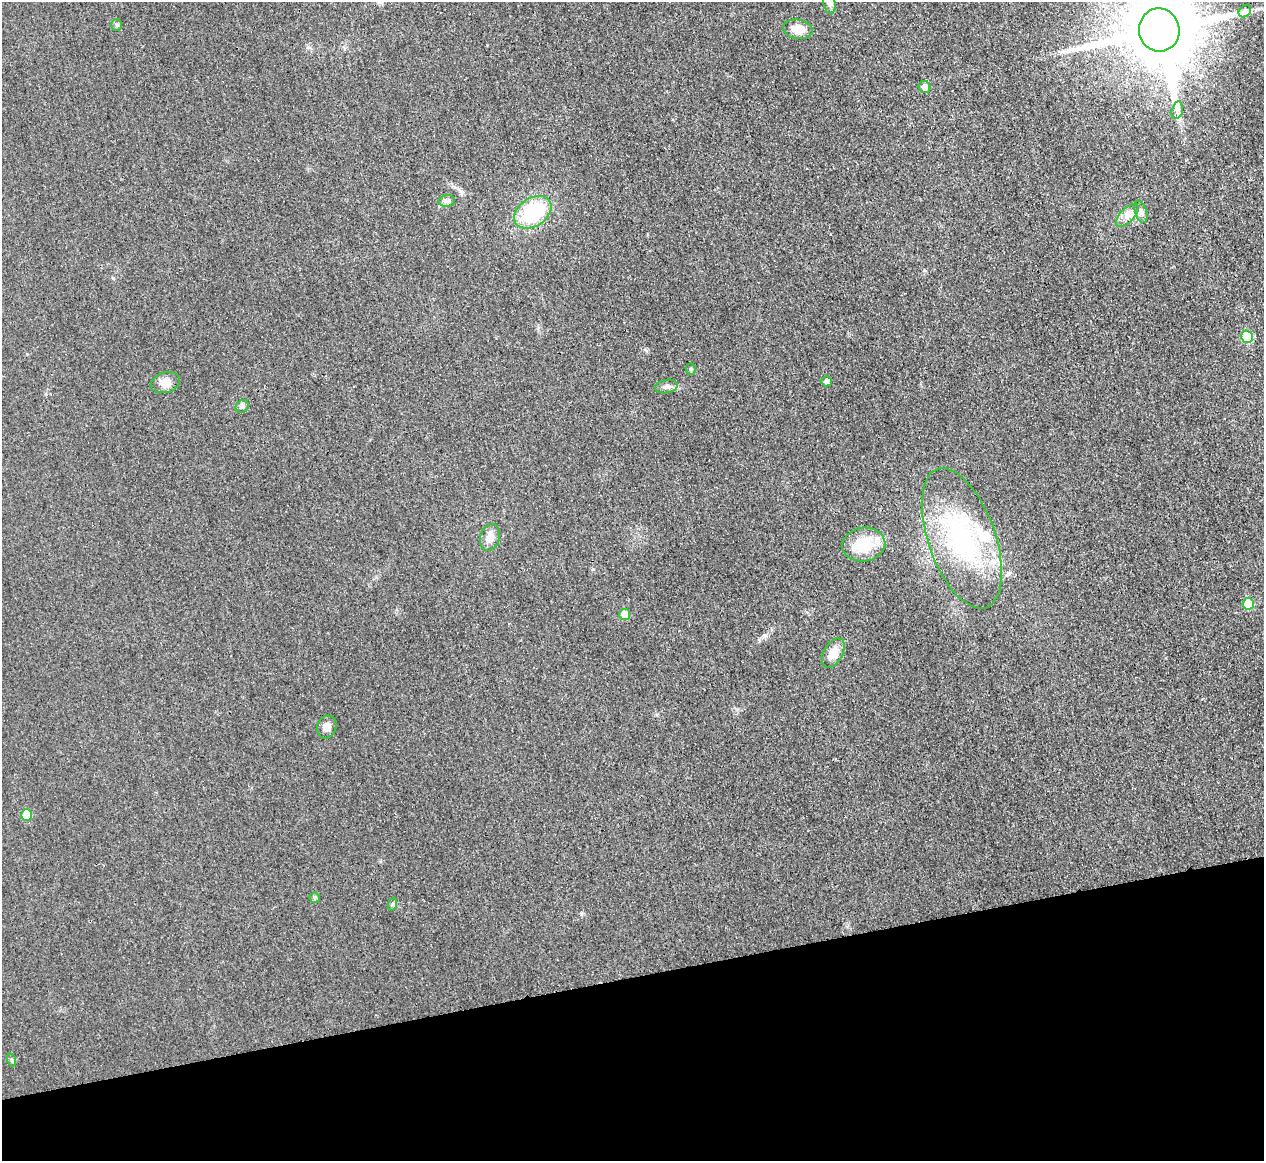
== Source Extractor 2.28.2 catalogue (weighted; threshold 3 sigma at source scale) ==
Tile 14 of 4 x 4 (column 2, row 4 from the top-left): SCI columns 1271-2532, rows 149-1307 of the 5067 x 5048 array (HDU 1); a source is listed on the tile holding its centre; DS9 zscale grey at full resolution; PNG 1266 x 1163 px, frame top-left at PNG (2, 2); each listed source drawn as its Kron ellipse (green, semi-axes under 4 px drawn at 4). Shown black and unused: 16% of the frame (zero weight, under 3 of 4 exposures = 1% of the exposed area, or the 3 px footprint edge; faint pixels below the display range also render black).
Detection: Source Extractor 2.28.2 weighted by HDU 2 'WHT'; one run over the whole footprint, this tile lists its part. Background 0.0224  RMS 0.0056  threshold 0.0253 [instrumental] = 3 sigma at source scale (4.5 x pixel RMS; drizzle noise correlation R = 1.50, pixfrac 1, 0.05/0.05 arcsec/px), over >= 5 px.
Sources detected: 30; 2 inside a brighter listed object's ellipse — not listed separately; the other 28 listed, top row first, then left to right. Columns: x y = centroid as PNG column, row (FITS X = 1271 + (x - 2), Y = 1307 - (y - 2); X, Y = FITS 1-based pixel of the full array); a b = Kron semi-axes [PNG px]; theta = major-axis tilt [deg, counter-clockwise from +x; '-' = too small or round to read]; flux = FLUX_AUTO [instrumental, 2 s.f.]
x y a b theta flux
829 3 11 6 -77 2
1245 11 7 5 44 1.7
117 25 6 5 - 0.92
798 29 15 9 -10 7.9
1159 30 22 20 -80 7100
924 87 6 5 - 3.7
1177 110 9 5 76 1.8
447 201 8 5 8 1.7
533 212 20 14 34 40
1141 212 11 5 -73 2.3
1127 215 14 7 45 3.9
1247 337 6 5 - 21
691 369 5 5 - 0.77
826 381 5 5 - 1.8
165 383 15 10 17 5.3
666 386 11 6 10 2.5
242 406 7 6 - 1.4
490 538 14 9 73 5.2
962 538 73 33 -71 81
864 545 21 17 8 21
1248 604 6 6 - 12
625 614 5 5 - 8.2
833 653 16 9 61 7.2
327 727 11 9 71 3.9
27 815 6 5 - 11
315 898 5 5 - 1.2
393 904 6 4 71 0.88
12 1060 7 4 -71 0.89
Overlapping masked pixels (flux is a lower limit): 1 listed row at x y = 1159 30
Isophote crosses this tile's border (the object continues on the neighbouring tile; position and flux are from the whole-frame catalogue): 2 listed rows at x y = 829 3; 1159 30
Unlisted compact peaks at least as high as the median listed source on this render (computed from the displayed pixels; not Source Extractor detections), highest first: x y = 765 635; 581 914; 924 270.